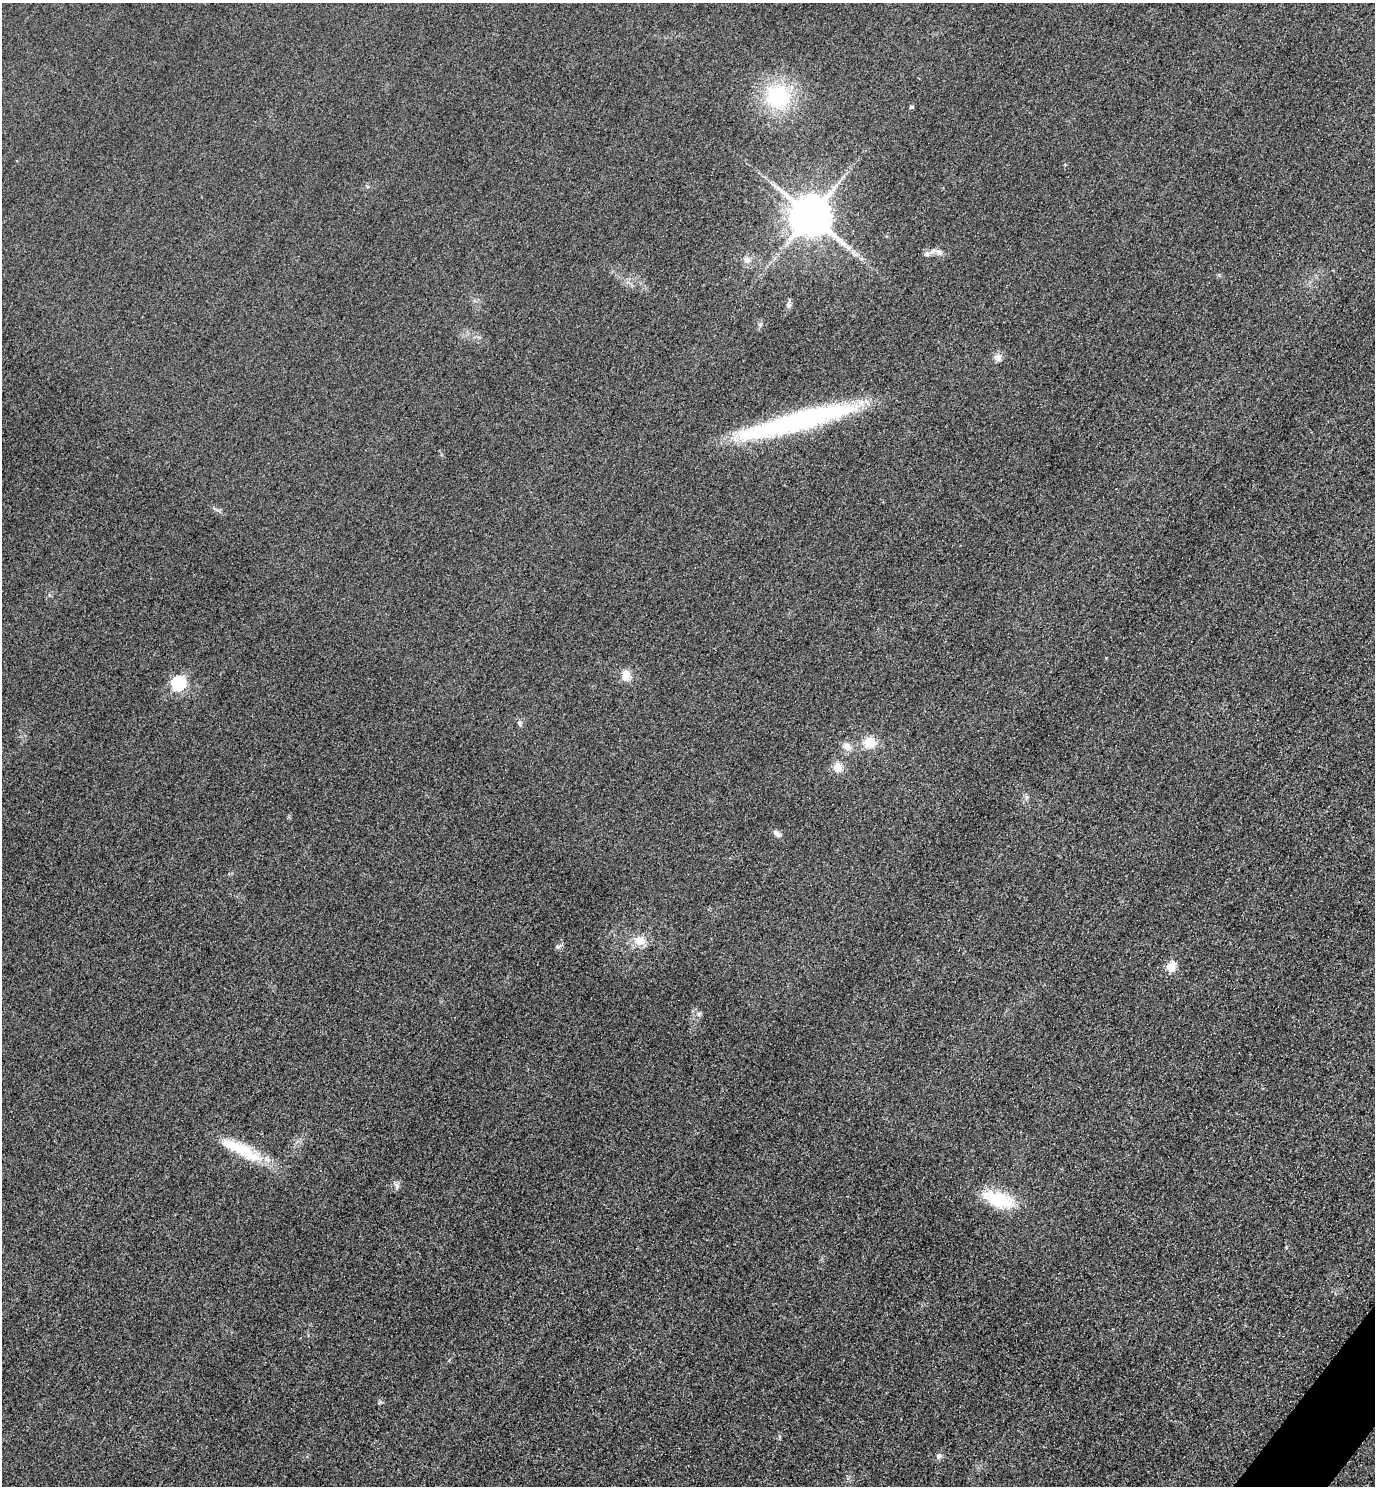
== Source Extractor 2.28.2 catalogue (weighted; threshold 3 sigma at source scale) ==
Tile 6 of 4 x 4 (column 2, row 2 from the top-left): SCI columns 1697-3069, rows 2998-4481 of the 5996 x 5993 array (HDU 1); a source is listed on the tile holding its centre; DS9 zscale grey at full resolution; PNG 1377 x 1488 px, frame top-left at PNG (2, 3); no overlay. Shown black and unused: <1% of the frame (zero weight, under 3 of 4 exposures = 3% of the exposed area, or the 3 px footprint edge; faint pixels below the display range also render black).
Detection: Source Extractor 2.28.2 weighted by HDU 2 'WHT'; one run over the whole footprint, this tile lists its part. Background 0.051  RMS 0.017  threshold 0.0752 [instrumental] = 3 sigma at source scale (4.5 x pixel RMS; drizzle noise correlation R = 1.50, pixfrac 1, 0.05/0.05 arcsec/px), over >= 5 px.
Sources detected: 24; all 24 listed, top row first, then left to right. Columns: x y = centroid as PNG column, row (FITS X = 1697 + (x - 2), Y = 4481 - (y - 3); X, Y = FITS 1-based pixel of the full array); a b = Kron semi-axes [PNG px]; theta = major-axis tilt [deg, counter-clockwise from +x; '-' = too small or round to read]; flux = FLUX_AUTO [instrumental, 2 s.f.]
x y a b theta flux
778 96 28 26 -46 130
911 107 4 4 - 3.5
810 216 11 11 - 6200
939 252 11 7 -19 7.9
926 254 10 7 15 6.6
747 260 8 7 - 8.7
788 305 7 5 -69 4.3
998 357 11 9 -70 8.2
797 421 125 17 15 350
625 675 15 10 89 16
178 683 6 6 - 280
519 723 7 4 -90 3.1
869 742 14 13 - 28
847 747 10 9 - 12
837 767 12 10 -73 16
776 833 11 7 -44 6.7
639 941 14 12 2 23
558 946 10 4 9 3.3
1171 966 13 11 62 18
699 1014 7 4 90 3.2
241 1150 61 13 -27 76
397 1185 9 6 -53 5.1
999 1199 40 18 -19 76
939 1456 8 6 60 5.8
Unlisted compact peaks at least as high as the median listed source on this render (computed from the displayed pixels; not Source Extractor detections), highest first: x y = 380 1402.